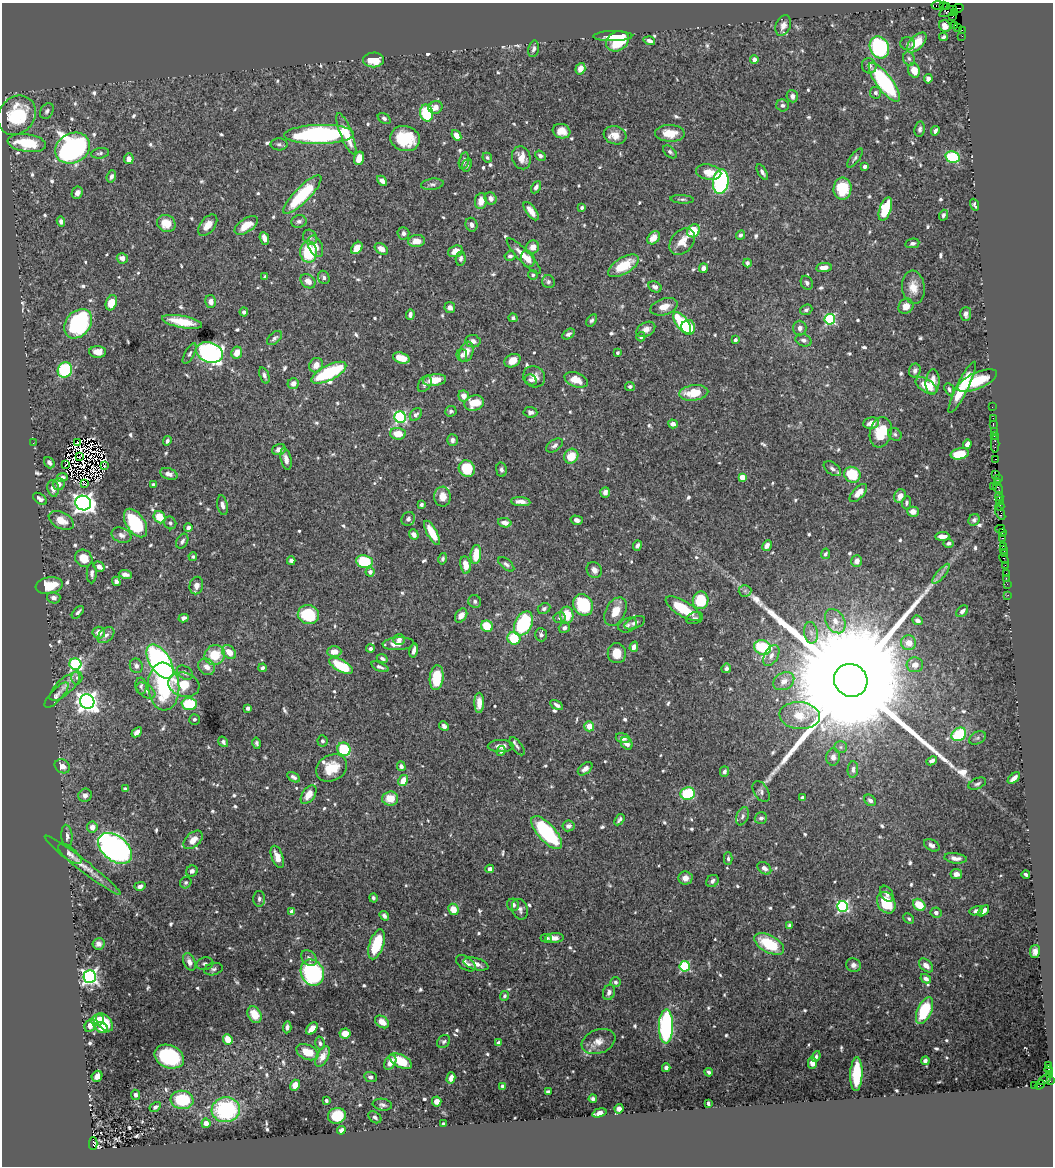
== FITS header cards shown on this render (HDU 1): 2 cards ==
NAXIS1  =                 1051
NAXIS2  =                 1164

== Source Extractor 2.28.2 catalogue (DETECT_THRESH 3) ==
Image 1051 x 1164 px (HDU 1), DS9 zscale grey, 1 PNG px = 1 image px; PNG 1055 x 1168 px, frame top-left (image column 1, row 1164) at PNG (2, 3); each listed source drawn as its Kron ellipse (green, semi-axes under 4 px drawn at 4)
Background 0.785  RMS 0.015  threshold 0.0462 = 3 sigma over >= 5 px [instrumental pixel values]
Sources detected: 778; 8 with non-positive FLUX_AUTO (blend fragments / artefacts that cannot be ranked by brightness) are neither listed nor drawn; of the other 770, the 500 brightest by FLUX_AUTO listed and drawn (270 fainter detections omitted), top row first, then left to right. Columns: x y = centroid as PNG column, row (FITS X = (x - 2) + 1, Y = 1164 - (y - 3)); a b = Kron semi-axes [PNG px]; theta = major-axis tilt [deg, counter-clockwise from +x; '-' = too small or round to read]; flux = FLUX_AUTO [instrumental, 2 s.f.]
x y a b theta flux
937 5 6 3 6 64
943 5 2 2 - 25
947 6 2 2 - 19
958 8 5 3 - 44
948 11 10 3 23 260
954 13 3 3 - 21
953 16 3 2 - 36
955 25 2 2 - 37
783 26 11 7 67 6.7
945 26 6 5 - 9.5
958 27 2 2 - 32
962 30 4 2 - 51
613 36 19 5 1 25
962 36 2 2 - 15
943 37 4 3 - 2.3
617 41 12 9 33 30
649 41 6 4 -17 4.1
917 42 12 6 45 25
908 44 7 6 - 2.4
879 47 11 9 -63 130
534 49 8 5 76 3.2
909 59 7 5 -72 2.6
374 60 10 7 1 20
754 60 4 4 - 6.4
869 66 8 7 - 4.3
580 69 6 4 71 7.9
914 70 7 5 -72 14
928 79 5 4 - 4.3
884 82 23 8 -53 140
875 93 6 5 - 3.5
792 96 6 5 - 4.6
782 105 6 6 - 2.7
436 107 7 6 - 8.7
47 111 8 6 57 3
427 113 8 6 -78 74
17 115 21 17 51 59
384 118 7 4 -33 2.5
920 129 8 5 82 3.1
561 131 9 7 -17 12
935 131 5 3 - 3.9
670 133 15 8 -2 20
319 134 35 9 1 220
346 134 22 6 -68 26
456 135 6 4 -53 9.2
615 135 11 9 -17 10
405 139 15 12 -13 46
27 143 19 8 -8 41
279 144 8 6 -1 2.7
73 148 18 14 29 330
670 152 8 5 -41 2.7
100 153 9 5 8 2.8
540 156 5 4 - 3.3
952 157 7 5 -14 77
359 158 7 5 72 15
487 158 5 4 - 2.3
521 158 12 9 -74 13
855 158 11 4 53 2.5
129 159 5 5 - 8.2
464 161 8 5 78 2.8
467 165 7 5 68 2.8
865 166 4 3 - 6.1
709 172 13 7 -11 15
762 172 9 4 -59 3.2
111 176 6 4 71 3.8
382 181 6 4 -42 7.4
721 182 12 7 83 180
432 184 11 5 7 3.3
536 187 7 4 62 3.6
842 189 11 9 86 41
77 193 6 5 - 5.5
302 195 26 7 45 68
491 198 6 5 - 5.7
682 199 11 4 -4 2.3
481 201 8 5 83 9.4
974 205 6 3 -72 2.3
582 208 4 3 - 2.4
885 209 12 5 71 45
531 211 11 5 -54 9.5
943 215 5 4 - 2.4
61 221 5 4 - 3.7
299 221 8 6 13 3.5
166 223 9 8 - 18
208 225 12 7 51 11
246 225 13 6 35 17
471 225 7 6 - 4.7
694 231 7 6 - 31
403 233 6 6 - 3.5
740 235 5 4 - 2.3
310 237 8 6 -55 3.6
264 238 6 4 -67 6.6
654 238 7 5 49 9.5
417 241 8 6 5 13
682 242 15 10 49 14
912 243 7 4 11 2.9
315 246 11 7 -67 10
533 247 6 6 - 9.9
357 248 7 5 52 14
381 249 7 5 -33 8.4
455 251 8 5 19 9.6
309 252 10 8 -90 55
510 256 5 5 - 2.9
524 256 24 6 -46 16
122 258 5 5 - 6.6
461 258 7 5 81 3.1
528 259 8 6 -68 7.9
747 263 4 3 - 2.4
623 266 17 8 31 31
824 267 8 4 8 8.1
703 268 5 4 - 4.4
533 275 5 4 - 2.3
265 277 4 3 - 2.8
324 277 7 5 -66 2.8
308 281 8 6 -41 8.2
548 282 6 6 - 2.8
807 283 7 5 -64 2.8
655 287 7 5 -27 4
913 287 17 11 -83 13
211 302 6 5 - 5.3
111 303 8 5 68 21
906 306 8 7 - 11
664 307 14 8 18 12
450 308 5 5 - 5.5
806 310 6 5 - 2.8
244 312 4 4 - 3.1
966 314 7 5 86 4.5
410 315 5 4 - 4.1
513 318 5 4 - 2.3
830 319 5 5 - 120
592 320 7 4 55 2.4
182 322 20 6 -11 24
682 323 12 6 -53 68
78 324 16 12 49 140
688 327 7 7 - 30
800 328 7 7 - 4.8
646 329 10 7 30 7.1
569 334 7 4 33 2.9
641 337 5 4 - 2.5
274 338 9 5 42 3.1
735 340 4 4 - 2.8
804 340 8 6 -21 3.6
473 341 7 6 - 5.5
98 352 8 6 -2 12
210 352 14 10 -19 330
466 352 10 6 71 12
237 353 6 5 - 12
618 353 3 3 - 2.2
190 354 11 4 61 2.6
462 355 6 5 - 2.9
401 358 9 5 -18 15
512 361 8 6 29 11
316 365 8 6 52 9.5
65 370 8 7 - 97
915 370 7 5 70 3.6
329 373 19 7 27 100
264 375 8 4 -69 3.4
534 377 11 10 - 9.5
435 380 11 6 7 19
531 380 6 5 - 3.5
576 380 12 7 -20 15
977 381 21 8 23 39
932 382 13 7 85 13
293 384 6 5 - 6.2
425 384 9 6 58 3.2
630 386 5 4 - 2.5
926 386 12 6 -33 24
962 387 28 6 64 36
949 389 6 4 -67 2.5
694 393 14 7 6 28
464 396 5 5 - 9.3
474 403 10 7 17 23
992 407 2 2 - 15
451 411 6 5 - 2.6
530 412 7 5 -6 3.4
416 415 7 5 50 3.5
400 417 6 5 - 140
993 418 3 2 - 58
871 423 8 6 11 8.4
673 424 5 4 - 4.6
993 425 2 2 - 21
994 431 2 2 - 43
881 432 15 11 75 33
398 434 8 6 -4 16
895 434 7 6 - 2.5
994 436 3 2 - 54
452 440 6 5 - 3.5
167 441 5 3 - 2.5
33 443 2 2 - 12
77 443 2 2 - 2.2
967 444 5 4 - 5.2
995 444 9 2 90 69
555 445 9 5 34 3.8
279 449 7 5 20 6.8
960 454 9 5 12 30
571 456 8 7 - 21
79 457 3 2 - 2.4
286 459 11 5 -76 7.4
996 459 3 2 - 42
49 463 6 4 -52 3.6
66 464 3 2 - 2.7
104 466 3 2 - 2.8
467 469 8 7 - 35
832 469 10 6 -37 4.1
501 470 7 5 -82 3
169 474 9 5 -18 5.2
996 474 4 2 - 65
852 475 8 7 - 42
62 477 5 3 - 3.2
742 477 4 4 - 21
998 478 2 2 - 26
998 482 2 2 - 16
59 484 6 6 - 6.6
85 484 3 3 - 4.1
153 485 4 3 - 2.6
993 486 2 2 - 63
53 488 8 5 -79 6.6
998 488 6 3 -62 100
605 492 5 4 - 5
858 493 11 5 47 12
900 496 7 5 66 7.7
999 496 4 2 - 170
442 497 10 8 -88 11
40 499 8 4 -35 3.3
1000 500 3 3 - 110
521 502 9 4 -5 6.6
83 503 8 7 - 620
907 503 6 4 89 2.2
222 505 10 5 -79 4.3
421 505 3 3 - 2.9
1000 507 4 3 - 35
913 512 6 5 - 6.7
1000 513 8 4 -64 180
160 517 6 5 - 21
408 519 7 6 - 3.7
61 520 13 8 -27 15
577 520 6 4 -15 3.6
974 520 6 5 - 2.7
136 523 16 9 -56 75
170 523 6 6 - 3
505 523 7 4 -13 6.9
188 528 4 4 - 4.3
1000 529 5 2 - 84
432 533 13 5 -60 22
1002 533 4 2 - 68
414 534 5 4 - 6.1
121 535 10 7 -21 5.3
942 536 7 4 3 7.7
1003 538 3 2 - 51
182 541 8 5 61 3.2
949 543 5 4 - 3.2
637 546 5 4 - 2.8
767 546 5 4 - 4.9
1003 546 2 2 - 60
1004 549 3 3 - 100
476 554 9 5 83 22
825 554 5 4 - 2.4
1004 554 2 2 - 49
193 556 4 4 - 2.3
84 558 9 8 - 18
443 559 6 4 77 2.2
1004 559 5 3 - 78
291 561 4 4 - 4.1
364 561 8 6 -8 49
857 561 6 5 - 6.9
506 564 9 5 -40 2.9
466 565 9 5 -79 12
1005 565 2 2 - 13
99 567 6 5 - 6.7
594 570 8 7 - 5.5
370 572 4 4 - 6
92 573 10 5 -90 3.6
1006 573 3 2 - 63
125 574 6 4 -8 4.3
941 574 12 3 49 3.5
1006 578 2 2 - 12
116 581 5 4 - 3.4
1007 584 2 2 - 23
196 585 9 6 78 6.5
49 586 13 8 11 29
745 591 6 6 - 2.3
1008 595 2 2 - 8.6
54 598 7 5 -15 4.3
701 600 9 8 - 45
475 601 6 6 - 3.2
583 605 11 9 -58 56
544 609 6 5 - 2.6
683 609 20 7 -31 36
962 611 7 5 44 4.5
78 612 7 4 48 2.7
615 612 15 9 61 16
308 615 11 9 -19 50
461 615 8 5 56 8.4
567 615 8 6 -86 23
184 618 5 4 - 4.2
560 618 6 5 - 2.3
695 618 8 5 20 2.8
917 620 5 4 - 4.7
835 621 13 9 -60 9.9
523 623 13 8 62 100
635 623 11 5 23 4.2
628 625 10 7 24 3.6
487 626 6 5 - 26
564 628 6 5 - 3.6
99 632 6 6 - 8.6
811 633 11 6 -79 5.5
106 635 9 6 42 4.4
541 635 6 6 - 3.3
514 638 6 6 - 44
399 639 6 5 - 3.7
909 643 7 7 - 11
398 644 15 6 4 10
634 647 5 4 - 6.2
763 647 8 7 - 87
370 649 4 4 - 3.5
414 650 7 3 77 4.8
229 652 8 6 -45 12
334 652 7 5 2 11
617 653 10 9 - 15
215 655 10 9 - 32
771 655 11 7 60 5.3
382 659 6 4 -24 2.9
160 662 19 10 -58 290
75 664 6 6 - 140
915 665 8 7 - 8.3
136 666 7 6 - 4.1
341 666 13 5 -29 46
207 667 9 7 -44 8.2
380 667 9 4 -22 3.3
262 668 4 3 - 2.8
726 668 5 4 - 3.6
185 673 9 6 -37 3.4
77 678 7 5 89 2.5
437 678 12 7 84 34
851 680 17 16 - 110000
784 681 11 8 29 7.9
184 685 16 11 -17 25
65 686 19 8 42 9
141 686 8 5 -85 2.4
164 686 24 15 -86 91
146 691 10 6 -36 4.5
57 695 16 6 47 4.5
87 702 7 7 - 680
479 703 10 5 -90 10
189 704 7 6 - 44
557 705 7 4 -31 4
248 708 4 4 - 2.8
800 716 20 13 -5 23
194 719 5 5 - 2.9
444 726 5 4 - 3.2
589 726 5 5 - 13
137 732 6 4 41 5.7
959 734 8 6 37 58
623 738 7 5 -14 5.6
977 738 9 6 27 2.6
322 741 5 5 - 2.6
223 742 6 4 -54 2.8
257 743 5 4 - 2.3
627 743 7 5 -50 6.3
500 746 13 6 1 7.6
517 746 10 5 -53 3
841 747 6 5 - 2.4
344 749 7 6 - 50
501 751 5 4 - 2.4
833 757 8 7 - 5.4
932 761 5 4 - 4.5
62 766 8 6 -34 7.1
401 766 5 4 - 4.6
332 768 16 12 28 23
585 769 8 5 39 5.4
853 769 8 5 86 3.6
724 772 5 4 - 3.3
294 777 7 4 -31 3.3
1014 778 7 4 42 6.8
403 781 6 4 60 15
977 784 9 5 24 3
125 789 4 3 - 3.1
761 792 11 7 -58 4
688 793 7 6 - 59
85 795 7 6 - 4.4
309 795 10 6 54 11
390 798 8 7 - 17
802 798 4 3 - 3
870 800 6 5 - 3.6
742 816 9 5 70 3.4
761 818 6 5 - 3
619 820 6 3 54 2.6
568 826 6 5 - 4.4
92 827 5 5 - 6.8
547 833 21 8 -48 110
67 836 11 5 -85 3.9
193 840 11 7 43 11
932 845 8 5 -27 4.1
115 848 19 12 -39 450
70 854 14 6 -40 4.6
277 857 11 5 -70 11
955 858 11 5 -7 7.1
728 859 6 4 90 2.7
83 865 48 5 -38 13
764 868 8 5 -38 6.2
490 869 4 4 - 4.8
192 871 6 5 - 3.3
956 874 6 5 - 6.8
1026 874 4 3 - 2.7
685 878 7 6 - 7.8
712 881 7 5 41 4.2
186 883 6 5 - 2.4
140 886 5 4 - 4.3
887 894 8 6 -58 4.2
373 898 4 4 - 2.2
259 899 8 6 -89 3.4
886 903 11 8 -63 43
513 905 6 6 - 4
919 905 7 5 -45 27
843 906 5 5 - 150
453 909 6 5 - 15
520 909 10 7 -70 4.3
292 911 4 3 - 11
976 911 7 4 12 3.8
984 911 6 4 43 7.4
936 913 5 5 - 3.9
384 916 5 4 - 3.1
909 919 6 4 -45 2.3
790 925 4 4 - 3.3
546 938 5 4 - 2.9
555 938 9 5 4 6.4
98 944 6 5 - 4.1
377 944 15 7 72 47
769 944 16 8 -28 44
1035 951 6 5 - 4.9
309 958 9 6 -45 3.9
189 962 9 5 -67 6.6
466 963 11 6 -34 5.7
205 964 8 6 10 3.1
476 964 13 6 -15 7.1
853 965 7 7 - 4.6
926 965 8 5 -45 7.5
685 966 5 5 - 87
213 969 9 6 15 3
312 973 13 11 -65 150
90 976 6 6 - 350
926 979 6 4 -31 3.8
616 982 5 5 - 2.3
609 992 8 6 74 4.3
504 996 5 4 - 2.2
924 1011 14 7 65 57
255 1015 9 6 -58 18
97 1020 6 5 - 14
104 1022 10 6 -48 21
382 1022 8 5 -37 8.1
90 1025 6 5 - 7.4
666 1026 17 7 89 160
287 1027 6 4 85 3.3
102 1028 6 5 - 9.8
312 1028 7 4 50 9
345 1033 5 5 - 13
228 1039 5 4 - 14
598 1041 17 12 21 12
444 1042 7 6 - 2.4
320 1043 7 4 -76 2.4
498 1043 4 4 - 4.5
307 1052 12 7 -25 18
322 1056 11 5 62 11
816 1056 6 4 69 2.3
169 1057 15 11 -23 89
401 1061 12 6 -26 33
925 1061 4 4 - 4
390 1062 8 5 61 9.9
812 1063 6 4 -89 7.1
1048 1065 2 2 - 220
666 1068 4 4 - 3.3
1049 1069 4 3 - 26
709 1072 4 3 - 2.7
856 1074 17 6 88 49
1049 1074 2 2 - 10
97 1076 6 5 - 5.9
371 1077 6 5 - 3.1
451 1078 6 4 75 8
1044 1080 7 3 33 120
1050 1081 2 2 - 18
295 1085 5 5 - 9.9
1040 1085 5 3 - 150
502 1086 4 3 - 3
1034 1086 3 3 - 40
548 1092 4 3 - 2.5
135 1095 5 4 - 3.2
593 1099 4 4 - 2.5
182 1100 11 9 -6 61
326 1101 4 3 - 2.2
437 1102 5 4 - 9.6
708 1103 4 3 - 2.2
382 1105 10 6 -8 3.5
155 1107 6 4 31 2.9
619 1109 5 4 - 5.1
226 1110 14 12 6 100
599 1113 7 4 18 7.3
337 1116 9 8 - 32
375 1117 7 5 -37 2.8
206 1123 5 4 - 6.2
443 1124 4 3 - 2.5
341 1130 4 4 - 3.3
93 1144 6 3 -89 240
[270 fainter detections neither listed nor drawn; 8 non-positive-flux detections neither listed nor drawn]